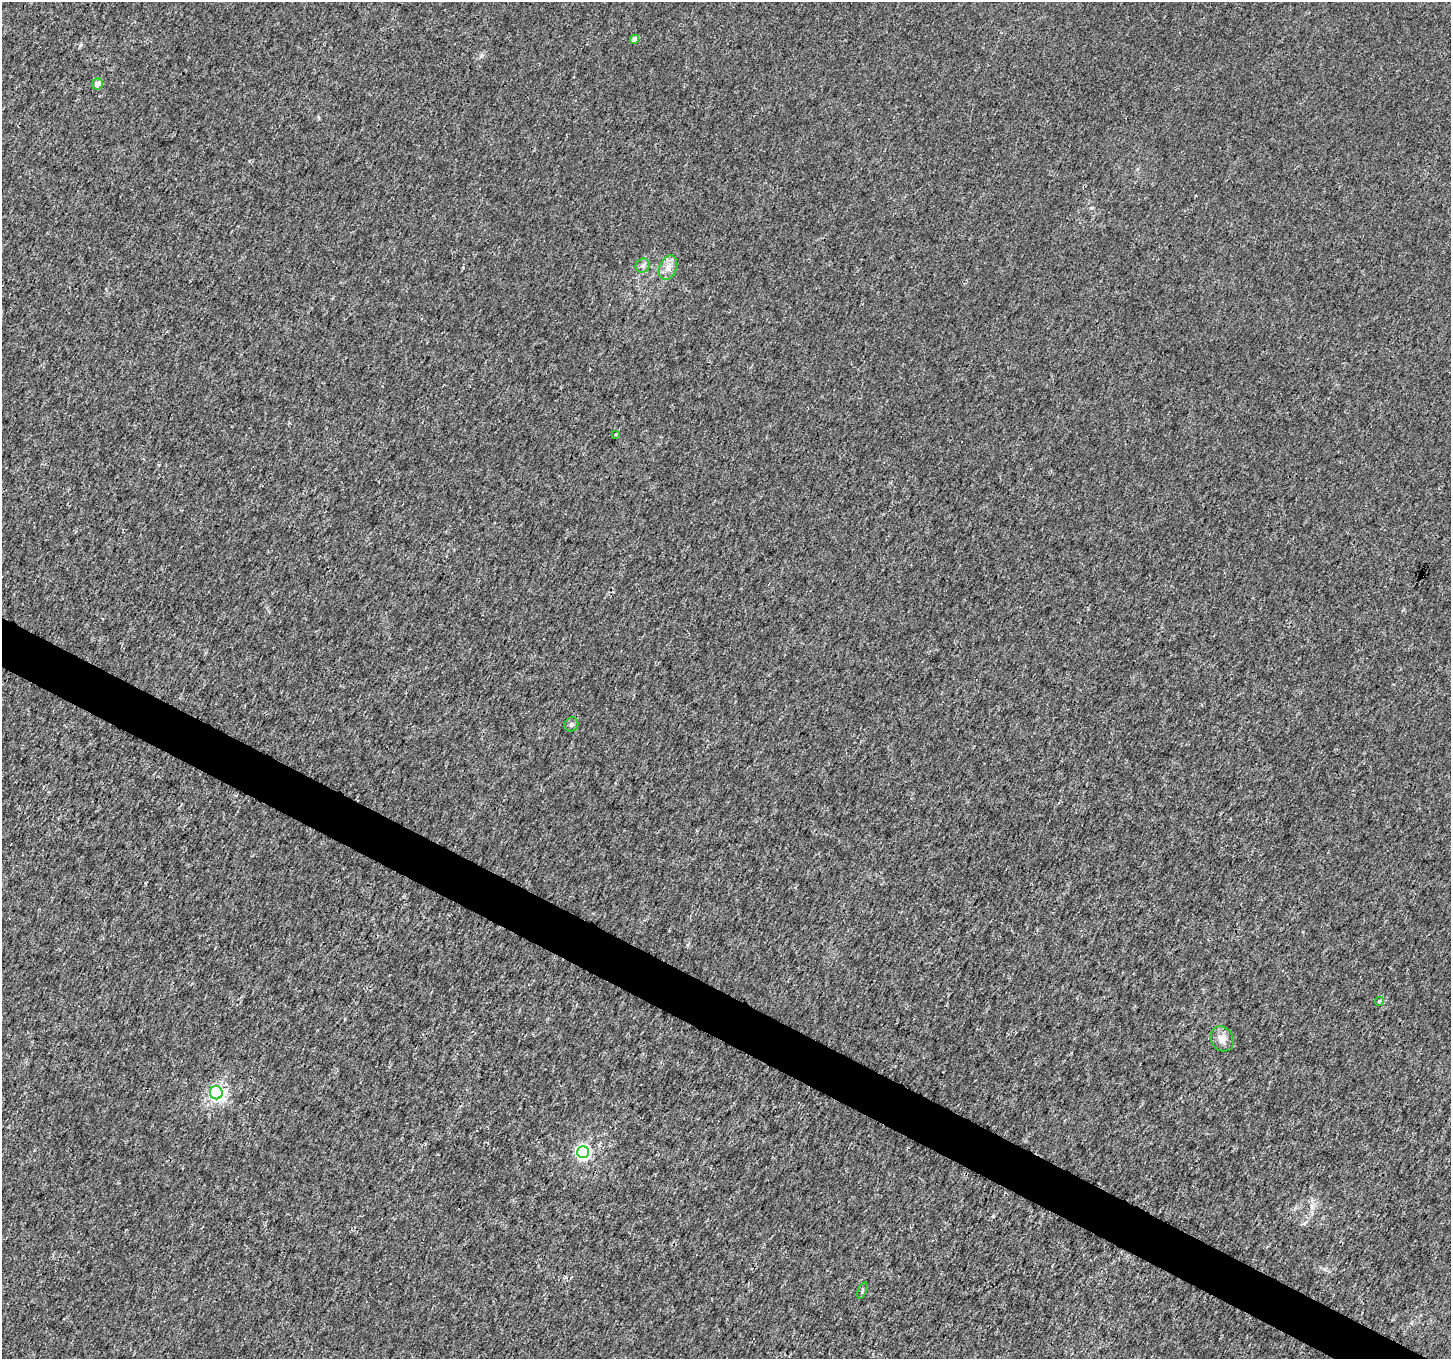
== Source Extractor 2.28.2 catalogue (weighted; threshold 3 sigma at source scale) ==
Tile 6 of 4 x 4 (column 2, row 2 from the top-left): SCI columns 1458-2906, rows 2980-4336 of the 5803 x 5892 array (HDU 1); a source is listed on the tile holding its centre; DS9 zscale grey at full resolution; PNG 1453 x 1361 px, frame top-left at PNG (2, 2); each listed source drawn as its Kron ellipse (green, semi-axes under 4 px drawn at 4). Shown black and unused: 3% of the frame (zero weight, under 3 of 4 exposures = <1% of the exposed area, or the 3 px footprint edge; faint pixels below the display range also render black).
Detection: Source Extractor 2.28.2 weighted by HDU 2 'WHT'; one run over the whole footprint, this tile lists its part. Background 0.00181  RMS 0.0022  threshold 0.00977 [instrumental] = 3 sigma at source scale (4.5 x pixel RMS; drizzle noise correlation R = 1.50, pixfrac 1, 0.0396/0.0396 arcsec/px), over >= 5 px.
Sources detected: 11; all 11 listed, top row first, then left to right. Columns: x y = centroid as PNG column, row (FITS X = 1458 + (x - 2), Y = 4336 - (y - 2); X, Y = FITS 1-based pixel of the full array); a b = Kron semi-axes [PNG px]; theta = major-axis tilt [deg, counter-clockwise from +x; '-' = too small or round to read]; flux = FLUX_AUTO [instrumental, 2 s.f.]
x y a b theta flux
634 39 4 4 - 1.3
98 84 5 5 - 1.5
643 266 7 6 - 0.85
668 268 12 8 69 1.6
616 434 3 3 - 0.21
571 724 7 6 - 0.6
1379 1001 4 4 - 0.26
1222 1039 13 11 -54 1.8
216 1093 7 6 - 29
583 1152 6 6 - 50
862 1290 9 3 69 0.25
Unlisted compact peaks at least as high as the median listed source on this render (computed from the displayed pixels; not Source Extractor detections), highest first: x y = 482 55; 993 1216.